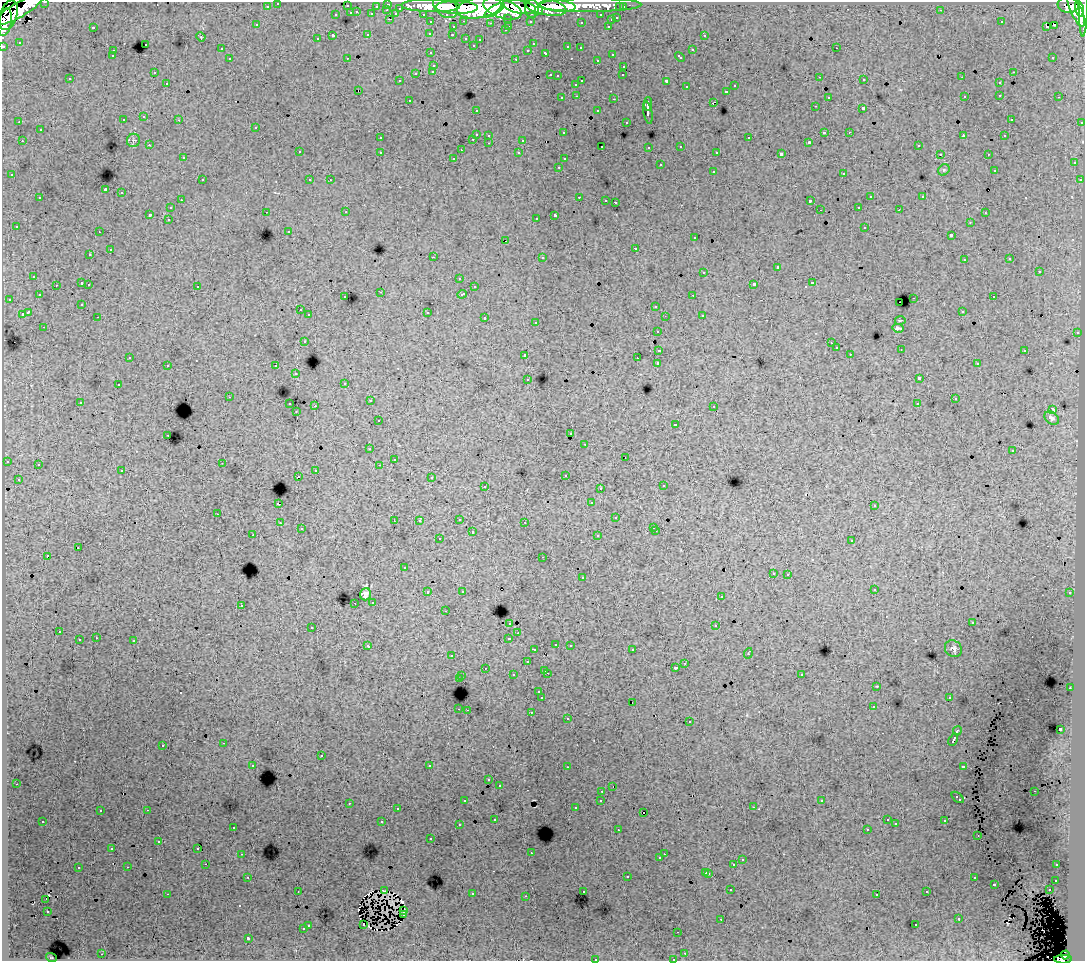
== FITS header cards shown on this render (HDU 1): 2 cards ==
NAXIS1  =                 1083
NAXIS2  =                  959

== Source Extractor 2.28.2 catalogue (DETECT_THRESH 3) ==
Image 1083 x 959 px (HDU 1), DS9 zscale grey, 1 PNG px = 1 image px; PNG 1087 x 963 px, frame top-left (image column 1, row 959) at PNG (2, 2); each listed source drawn as its Kron ellipse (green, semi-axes under 4 px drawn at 4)
Background 147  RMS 1.1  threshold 3.38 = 3 sigma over >= 5 px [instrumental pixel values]
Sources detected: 471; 5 with non-positive FLUX_AUTO (blend fragments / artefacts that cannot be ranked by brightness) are neither listed nor drawn; the other 466 listed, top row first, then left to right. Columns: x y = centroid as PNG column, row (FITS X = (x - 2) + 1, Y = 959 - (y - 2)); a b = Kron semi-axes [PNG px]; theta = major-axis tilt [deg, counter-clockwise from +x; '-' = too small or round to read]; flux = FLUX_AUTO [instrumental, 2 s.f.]
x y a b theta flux
45 2 3 2 - 3400
278 3 3 3 - 2600
388 4 3 3 - 4200
590 5 51 7 0 160000
1068 5 10 8 -6 100000
267 6 3 3 - 1700
347 6 3 3 - 650
376 6 3 2 - 1400
431 6 29 6 -1 270000
445 6 14 10 -45 200000
558 6 18 5 -5 200000
1083 6 30 3 89 160000
457 7 21 6 -1 420000
479 7 22 10 10 560000
519 7 17 6 -12 310000
545 7 21 8 -12 300000
620 7 3 3 - 1500
623 7 3 3 - 2100
400 8 3 3 - 960
502 9 20 9 -18 610000
532 9 9 6 -89 200000
1080 9 7 3 -75 130000
19 10 26 7 30 330000
387 10 3 2 - 260
494 10 11 3 32 120000
941 10 3 2 - 55
538 11 4 3 - 73000
1076 11 17 5 -66 300000
357 12 3 3 - 460
351 13 3 3 - 880
372 14 3 3 - 1300
396 14 3 3 - 950
423 14 3 2 - 1800
8 15 15 8 73 250000
336 15 3 3 - 430
601 15 3 3 - 1600
508 18 3 3 - 1300
617 18 3 3 - 580
389 19 3 2 - 460
611 20 3 3 - 450
464 21 3 2 - 240
530 21 3 3 - 1500
5 22 14 6 78 230000
431 22 3 3 - 2200
581 22 3 3 - 140
1001 22 2 2 - 55
490 23 3 2 - 110
257 25 3 3 - 220
1054 25 3 2 - 110
509 26 3 2 - 310
608 26 3 2 - 450
93 27 3 2 - 810
453 27 3 3 - 330
1047 27 3 2 - 64
505 30 3 2 - 200
430 33 3 3 - 220
368 35 3 3 - 470
452 35 3 2 - 250
704 35 4 2 - 290
333 36 3 3 - 1300
201 37 5 4 - 77
466 38 3 3 - 500
317 39 3 3 - 140
480 40 3 2 - 91
19 42 3 3 - 94
145 44 3 3 - 440
533 44 3 2 - 79
473 45 3 3 - 140
3 46 3 3 - 5300
568 47 3 3 - 330
580 48 3 2 - 130
836 48 3 2 - 170
221 49 2 2 - 65
528 50 3 3 - 130
692 50 3 3 - 550
113 51 3 3 - 300
431 53 3 3 - 220
546 53 3 3 - 500
612 54 3 3 - 410
112 56 3 3 - 200
680 57 5 3 - 440
1053 57 3 3 - 160
347 58 2 2 - 40
230 59 3 3 - 360
516 59 3 2 - 650
597 60 3 2 - 250
434 65 3 3 - 390
624 66 3 2 - 220
433 71 3 3 - 350
1013 72 3 2 - 340
154 73 3 3 - 220
416 73 3 3 - 660
550 75 3 2 - 440
623 75 3 2 - 140
557 76 3 3 - 150
820 77 3 2 - 170
962 77 2 2 - 37
70 79 3 3 - 240
864 80 3 2 - 250
399 81 3 2 - 120
582 81 3 2 - 620
666 81 3 3 - 960
167 83 3 2 - 270
999 83 3 3 - 340
576 84 3 3 - 290
735 86 3 3 - 320
686 87 3 3 - 280
358 90 3 2 - 76
727 91 3 3 - 430
1000 95 3 2 - 290
577 96 3 2 - 190
965 96 2 2 - 50
828 97 3 3 - 250
1059 97 3 2 - 220
562 98 3 3 - 310
614 99 3 2 - 610
409 100 3 2 - 290
713 102 4 2 - 500
648 104 7 2 -90 2400
815 106 3 2 - 110
863 108 3 3 - 1300
476 110 3 2 - 180
598 111 3 3 - 330
648 112 11 3 -79 2500
144 117 3 3 - 360
1011 119 3 3 - 210
123 120 3 3 - 290
179 120 3 2 - 190
19 122 2 2 - 50
626 122 3 3 - 170
1082 122 3 3 - 1000
255 127 3 3 - 390
40 130 3 3 - 400
824 132 4 3 - 1100
849 132 3 2 - 140
563 133 3 3 - 210
476 134 3 3 - 950
489 135 3 3 - 240
963 136 4 2 - 500
1005 136 3 3 - 200
380 138 3 3 - 240
749 138 3 3 - 390
473 139 3 2 - 420
133 140 7 6 - 160
523 140 3 3 - 630
22 141 3 2 - 340
809 142 3 3 - 120
489 143 3 2 - 290
149 145 3 2 - 130
918 145 3 3 - 290
602 146 2 2 - 92
681 146 3 3 - 310
649 147 3 3 - 190
461 150 2 2 - 45
299 152 3 3 - 340
380 152 3 2 - 300
717 152 3 2 - 140
519 153 3 3 - 250
781 154 4 3 - 2100
940 154 3 2 - 180
988 154 3 2 - 240
183 158 3 3 - 230
454 158 3 3 - 150
564 159 3 3 - 210
1074 163 3 3 - 300
660 165 3 3 - 490
559 167 3 2 - 280
944 170 6 5 - 120
994 170 3 3 - 190
713 171 3 3 - 400
844 173 3 3 - 550
12 175 3 3 - 250
202 180 3 2 - 310
310 180 3 3 - 190
330 180 3 2 - 170
1080 180 3 3 - 260
105 190 4 3 - 8300
122 193 3 3 - 510
923 196 4 2 - 45
579 197 3 2 - 450
870 197 3 3 - 410
40 198 3 3 - 380
181 200 3 2 - 250
606 200 3 2 - 230
810 201 3 3 - 1400
615 202 3 3 - 1200
859 207 3 2 - 250
171 208 3 3 - 330
820 210 2 2 - 38
899 210 3 2 - 110
266 212 3 2 - 180
346 212 3 2 - 150
985 213 3 2 - 150
150 214 3 3 - 1200
555 215 4 3 - 2200
536 218 3 2 - 120
168 219 3 2 - 220
970 222 3 2 - 130
16 226 3 3 - 170
865 227 3 3 - 540
289 231 3 3 - 130
99 232 3 2 - 200
951 235 3 3 - 1500
694 238 3 3 - 150
506 241 3 2 - 20
636 248 3 3 - 520
110 250 3 3 - 650
90 255 3 2 - 170
433 257 3 2 - 870
542 257 3 3 - 310
1010 259 3 3 - 120
964 260 3 2 - 150
777 267 3 3 - 700
704 272 3 3 - 410
1039 272 3 3 - 740
34 276 3 3 - 300
459 278 3 2 - 140
82 283 3 3 - 920
812 283 3 3 - 660
89 284 3 2 - 200
754 284 4 3 - 2000
56 285 3 2 - 160
197 286 3 3 - 330
474 287 3 2 - 180
381 292 2 2 - 39
462 294 5 3 - 610
39 295 3 3 - 210
693 295 3 2 - 260
345 297 3 3 - 150
993 297 3 2 - 200
914 298 3 2 - 400
9 299 3 2 - 230
899 302 2 2 - 54
82 304 3 3 - 170
656 306 3 3 - 310
300 310 3 3 - 270
962 311 3 3 - 240
28 312 4 3 - 1500
427 312 3 3 - 590
22 314 3 3 - 650
309 315 3 3 - 350
702 315 3 2 - 190
665 316 2 2 - 52
98 317 3 2 - 240
485 318 3 3 - 540
900 320 5 2 - 57
536 322 3 3 - 170
44 327 3 2 - 260
898 328 6 2 -7 130
657 331 3 3 - 230
1077 333 3 2 - 310
304 341 3 3 - 210
831 343 3 2 - 62
836 348 3 3 - 220
901 349 2 2 - 36
659 350 4 3 - 1200
1025 350 3 2 - 430
850 354 3 2 - 120
525 355 3 3 - 320
130 357 3 2 - 81
637 358 2 2 - 57
658 363 3 3 - 2300
977 364 3 3 - 140
168 365 3 2 - 330
276 366 3 3 - 310
296 374 3 3 - 320
919 378 4 3 - 2200
528 379 3 2 - 130
345 383 3 3 - 110
118 385 3 3 - 300
229 397 2 2 - 38
955 399 3 3 - 150
370 401 3 3 - 160
80 402 3 2 - 210
290 404 3 2 - 510
917 404 3 3 - 310
315 406 2 2 - 450
714 406 3 2 - 110
1053 409 4 2 - 73
296 412 3 2 - 74
1052 418 8 5 -36 200
378 420 3 3 - 170
675 424 3 3 - 570
571 433 3 2 - 130
168 435 3 2 - 160
585 444 3 2 - 180
370 449 3 3 - 150
1012 451 3 3 - 160
625 457 3 2 - 43
394 459 3 2 - 52
7 461 3 3 - 350
222 463 2 2 - 37
38 464 3 2 - 140
379 465 3 3 - 82
316 470 3 2 - 330
122 471 3 2 - 120
565 475 3 3 - 320
298 476 2 2 - 50
431 478 3 2 - 130
18 479 3 2 - 140
485 486 3 2 - 290
663 486 3 3 - 190
600 488 3 2 - 150
591 503 3 3 - 150
278 504 3 2 - 790
874 506 3 3 - 140
218 514 3 2 - 130
616 518 3 3 - 270
459 519 3 2 - 310
394 521 2 2 - 61
419 521 3 3 - 150
525 522 3 2 - 130
280 523 3 2 - 160
654 527 3 2 - 88
301 529 3 3 - 160
656 531 3 2 - 220
472 532 3 3 - 560
253 535 3 2 - 160
598 536 3 3 - 290
439 539 3 2 - 150
852 540 3 3 - 300
78 548 3 2 - 160
47 556 3 3 - 990
543 557 3 2 - 120
404 568 3 2 - 130
773 573 3 3 - 250
788 574 3 2 - 180
582 578 3 3 - 310
874 589 3 3 - 270
462 591 3 3 - 140
428 592 3 3 - 430
1070 593 3 3 - 180
365 594 6 5 - 300
721 597 3 2 - 140
373 602 3 3 - 260
355 603 2 2 - 110
241 605 3 3 - 220
445 611 3 2 - 110
510 623 3 3 - 380
972 623 3 2 - 160
716 626 3 3 - 380
312 627 3 3 - 350
59 632 3 2 - 200
518 633 3 2 - 120
96 638 3 2 - 250
509 638 3 3 - 460
79 640 3 3 - 520
134 641 3 3 - 700
556 644 3 3 - 270
570 645 3 2 - 290
368 646 4 3 - 280
953 649 9 7 -40 250
534 650 3 3 - 170
632 650 3 2 - 260
748 653 5 3 - 600
451 656 3 2 - 170
527 662 3 3 - 380
685 663 3 2 - 290
485 668 2 2 - 170
676 668 3 3 - 260
545 670 3 2 - 360
547 673 3 2 - 350
801 674 3 3 - 270
513 675 3 3 - 290
462 676 3 2 - 350
459 679 3 3 - 1100
877 686 3 2 - 45
1070 688 3 2 - 150
539 692 3 3 - 240
949 697 3 2 - 110
542 698 3 3 - 2000
632 702 2 2 - 23
873 707 3 2 - 200
459 709 3 2 - 410
467 710 2 2 - 220
531 712 3 2 - 410
568 719 3 3 - 230
689 722 3 3 - 370
1060 729 3 3 - 2400
957 731 5 3 - 790
953 740 6 3 59 910
224 743 3 2 - 360
163 745 3 3 - 320
321 756 3 3 - 530
253 765 3 2 - 220
430 766 3 3 - 2900
963 766 4 3 - 540
567 767 3 2 - 210
489 780 3 3 - 230
16 784 3 2 - 150
499 785 3 3 - 200
613 787 3 2 - 58
602 791 3 2 - 170
1034 791 3 2 - 150
958 797 7 3 -42 880
601 800 3 3 - 270
464 801 3 2 - 150
822 801 3 3 - 150
349 803 3 2 - 290
753 807 3 2 - 240
575 808 3 3 - 140
398 809 3 2 - 140
147 810 3 2 - 540
100 811 3 2 - 210
644 812 2 2 - 110
495 819 3 2 - 120
887 820 3 3 - 130
43 821 3 2 - 150
945 821 3 3 - 350
382 822 3 3 - 790
896 824 2 2 - 55
459 825 3 2 - 140
233 827 3 3 - 270
867 829 3 2 - 120
618 830 3 2 - 110
978 835 2 2 - 74
431 839 3 3 - 190
159 842 3 2 - 140
198 848 3 2 - 130
112 849 3 2 - 110
531 853 2 2 - 42
242 854 3 2 - 190
664 854 2 2 - 280
660 858 3 2 - 140
742 860 3 3 - 340
206 864 3 2 - 170
734 865 3 3 - 1000
1057 865 3 3 - 210
128 867 3 2 - 330
78 868 3 3 - 500
706 872 3 3 - 480
709 873 3 3 - 390
627 876 3 3 - 650
248 877 3 2 - 270
974 878 3 3 - 310
1056 880 3 3 - 260
995 884 3 3 - 620
731 890 3 2 - 180
1049 890 3 2 - 260
298 891 3 2 - 69
384 891 3 3 - 110
583 891 3 3 - 170
927 892 3 3 - 180
167 894 3 2 - 910
472 894 3 3 - 500
877 894 3 3 - 130
526 896 3 2 - 130
46 899 2 2 - 45
47 911 2 2 - 68
404 911 4 2 - 100
403 915 3 2 - 89
721 919 3 3 - 87
959 919 3 3 - 370
308 925 3 3 - 370
364 925 3 2 - 120
916 925 3 2 - 190
303 929 3 3 - 360
678 932 2 2 - 49
248 938 3 3 - 1700
685 953 3 2 - 150
102 954 3 2 - 410
1065 955 4 3 - 46000
51 957 5 3 - 59
595 959 3 2 - 380
673 959 3 2 - 110
1063 959 9 4 0 81000
At the frame edge (FLAGS 8, measured only in part): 8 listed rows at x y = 45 2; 278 3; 1083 6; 5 22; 3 46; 595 959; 673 959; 1063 959
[5 non-positive-flux detections neither listed nor drawn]